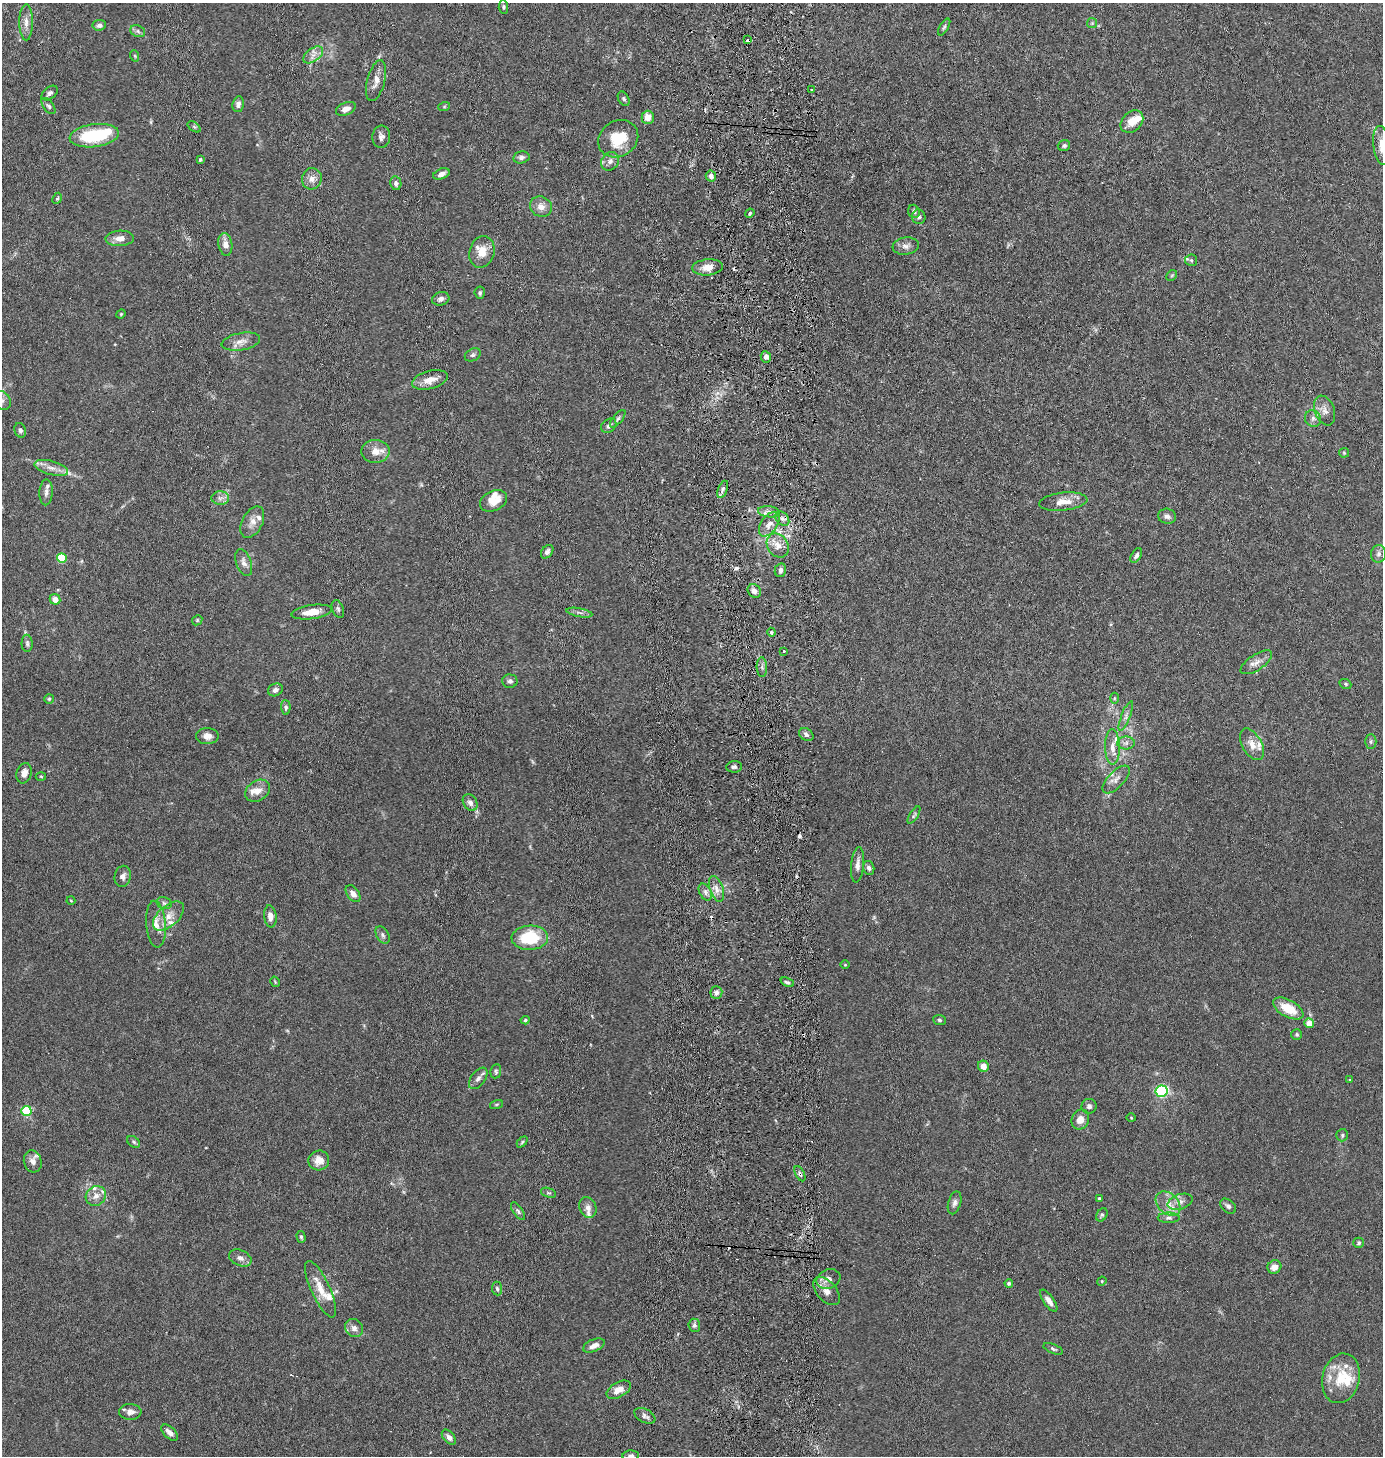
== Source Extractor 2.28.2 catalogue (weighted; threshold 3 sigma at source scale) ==
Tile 5 of 3 x 3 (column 2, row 2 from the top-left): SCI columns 1538-2918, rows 1463-2916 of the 4500 x 4376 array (HDU 1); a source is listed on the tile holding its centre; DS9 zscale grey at full resolution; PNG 1385 x 1458 px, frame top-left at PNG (2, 3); each listed source drawn as its Kron ellipse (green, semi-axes under 4 px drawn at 4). Shown black and unused: <1% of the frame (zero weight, under 5 of 10 exposures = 3% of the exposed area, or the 3 px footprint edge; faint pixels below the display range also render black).
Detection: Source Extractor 2.28.2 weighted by HDU 2 'WHT'; one run over the whole footprint, this tile lists its part. Background 0.0206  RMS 0.0018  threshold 0.00729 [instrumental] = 3 sigma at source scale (4.09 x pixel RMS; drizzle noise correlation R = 1.36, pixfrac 0.8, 0.05/0.05 arcsec/px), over >= 5 px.
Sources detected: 211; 1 inside a brighter object's white glare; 9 cosmic-ray / hot-pixel residue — neither listed nor drawn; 22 inside a brighter listed object's ellipse — not listed separately; the other 179 listed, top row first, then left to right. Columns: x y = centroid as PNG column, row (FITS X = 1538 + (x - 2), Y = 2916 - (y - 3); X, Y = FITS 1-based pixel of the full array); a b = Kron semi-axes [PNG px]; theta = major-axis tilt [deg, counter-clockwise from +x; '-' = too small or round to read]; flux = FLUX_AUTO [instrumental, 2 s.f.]
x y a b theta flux
503 7 7 4 -85 0.26
26 22 18 7 90 1.3
1092 23 5 5 - 0.22
99 25 7 5 7 0.59
944 27 9 4 58 0.32
138 31 7 5 -24 0.4
748 40 4 3 - 13
313 55 11 6 36 1
135 56 6 3 -71 0.19
376 81 21 8 75 1.5
812 90 3 3 - 0.43
50 93 9 5 38 0.54
624 99 7 5 -60 0.32
238 104 8 5 80 0.63
48 106 9 5 -52 0.43
444 107 6 4 19 0.2
346 109 10 6 22 1
648 117 7 6 - 1.6
1132 122 13 9 44 2.3
194 127 7 4 -37 0.24
94 136 25 11 7 10
381 137 11 9 85 0.78
618 139 21 18 34 5
1382 145 20 8 -83 2.1
1064 146 6 5 - 0.36
521 157 8 6 12 0.51
200 160 4 3 - 0.33
610 161 10 8 48 0.86
441 174 8 5 22 0.79
711 176 5 5 - 0.77
312 179 11 10 - 1.2
396 183 7 5 -80 0.49
57 198 6 4 66 0.24
541 207 11 10 - 1.3
914 211 6 5 - 0.43
750 213 5 3 - 0.24
919 217 7 7 - 0.6
120 238 14 7 3 1.3
225 244 11 7 -80 1.3
906 246 13 8 7 0.89
482 252 16 12 75 2.3
1191 260 6 5 - 0.32
707 267 15 8 5 1.6
1172 275 6 4 44 0.23
480 293 6 5 - 0.31
441 299 9 6 19 0.66
121 314 5 4 - 0.17
241 342 19 8 10 1.4
473 355 8 6 27 0.42
766 357 6 5 - 0.91
430 380 18 9 15 1.8
2 400 10 8 -53 0.88
1325 410 15 9 -68 1.2
1313 418 8 7 - 0.7
618 419 11 5 50 0.42
609 426 8 6 38 0.48
20 430 7 5 -70 0.49
375 451 14 11 1 1.8
1344 453 5 5 - 0.19
51 468 17 7 -15 1.3
723 489 9 4 69 0.44
46 492 13 6 87 0.7
220 498 9 7 0 0.68
494 501 14 10 26 2.6
1063 502 24 9 6 2.2
769 512 11 5 -6 0.78
1167 516 9 7 -11 0.64
782 519 8 6 -47 0.63
252 522 17 10 63 1.4
769 524 14 8 56 1.3
778 545 13 10 -55 1.7
547 552 7 5 53 0.57
1379 554 8 7 - 0.61
1136 555 8 4 60 0.46
62 558 5 5 - 7.7
244 563 14 7 -70 0.95
780 570 7 5 77 0.5
754 591 7 6 - 0.92
55 599 5 5 - 1.2
338 609 9 5 -68 0.39
312 612 20 7 7 2.3
579 613 13 4 -11 0.5
197 620 5 4 - 0.21
771 632 4 4 - 0.22
27 643 8 5 -89 0.4
784 651 3 3 - 7.4
1256 662 18 7 34 1.2
762 667 10 5 -88 0.46
510 681 7 6 - 0.56
1345 684 6 4 -22 0.25
275 690 8 6 26 0.64
1114 698 5 3 - 0.19
49 699 5 5 - 0.22
286 707 7 5 -89 0.37
1126 716 16 4 68 0.68
806 735 8 6 -34 0.61
207 736 11 8 1 0.96
1371 741 7 5 -90 0.32
1126 743 9 6 1 0.59
1252 744 17 9 -60 1.6
1112 747 18 7 -89 1.3
734 767 7 6 - 0.47
24 773 10 7 74 1.1
41 776 5 3 - 0.17
1116 780 17 8 47 1.1
258 791 13 10 33 1.5
470 802 9 6 -57 0.75
914 815 10 4 58 0.34
857 865 18 6 84 0.99
869 868 7 5 -74 0.48
123 876 11 8 77 0.76
716 889 13 6 -71 1.1
705 892 9 5 -62 0.66
353 894 10 6 -52 1
71 901 4 3 - 0.14
164 903 8 6 -15 0.4
168 916 19 10 41 2
270 916 11 6 -83 1.1
156 924 23 10 -85 2
383 935 10 6 -61 0.5
530 938 18 12 2 7.3
845 965 5 3 - 0.14
275 982 5 3 - 0.17
787 982 7 4 -22 0.42
716 992 6 6 - 0.63
1288 1008 16 8 -29 4
525 1020 4 4 - 0.23
939 1020 6 5 - 0.3
1309 1023 4 4 - 2.2
1297 1034 5 5 - 0.27
983 1066 5 5 - 1.3
496 1071 7 5 82 0.32
478 1078 12 7 52 0.77
1350 1080 3 3 - 0.27
1162 1091 6 5 - 18
496 1104 7 3 19 0.19
1089 1106 7 7 - 0.61
26 1111 5 5 - 11
1131 1118 5 3 - 0.13
1080 1119 10 8 68 1.5
1342 1135 6 6 - 0.32
133 1142 7 5 -41 0.33
522 1142 6 4 46 0.23
319 1160 10 10 - 1.6
33 1161 11 9 -74 1.1
800 1174 8 4 -63 0.4
548 1193 8 4 -18 0.28
96 1196 10 9 - 1.2
1099 1199 4 3 - 0.3
1180 1202 13 7 18 1
955 1203 12 6 73 0.61
1168 1204 14 10 -43 1.9
1228 1206 9 6 -41 0.55
588 1208 11 8 -67 0.92
518 1211 10 4 -57 0.41
1102 1215 7 5 60 0.3
1169 1218 11 5 0 0.54
301 1237 6 4 -74 0.28
1359 1243 5 5 - 0.33
240 1258 12 8 -24 0.92
1274 1267 7 6 - 1.2
828 1279 12 9 21 1.2
1102 1281 5 4 - 0.16
1009 1283 4 4 - 0.4
320 1289 31 9 -66 2.8
497 1289 7 5 -84 0.35
827 1291 17 10 -48 1.5
1049 1301 13 5 -55 0.96
694 1325 6 6 - 0.44
354 1328 10 8 -46 0.82
594 1345 11 6 24 1.2
1053 1349 10 4 -22 0.36
1341 1378 25 18 76 4.7
619 1390 13 7 28 1.7
130 1412 11 8 -1 0.95
645 1416 11 6 -27 0.59
170 1433 10 5 -44 0.86
449 1437 9 5 -49 0.68
631 1456 8 5 5 0.48
Overlapping masked pixels (flux is a lower limit): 3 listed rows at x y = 748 40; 769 524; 800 1174
Isophote crosses this tile's border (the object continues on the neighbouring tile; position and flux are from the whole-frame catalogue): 3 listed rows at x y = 1382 145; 2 400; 631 1456